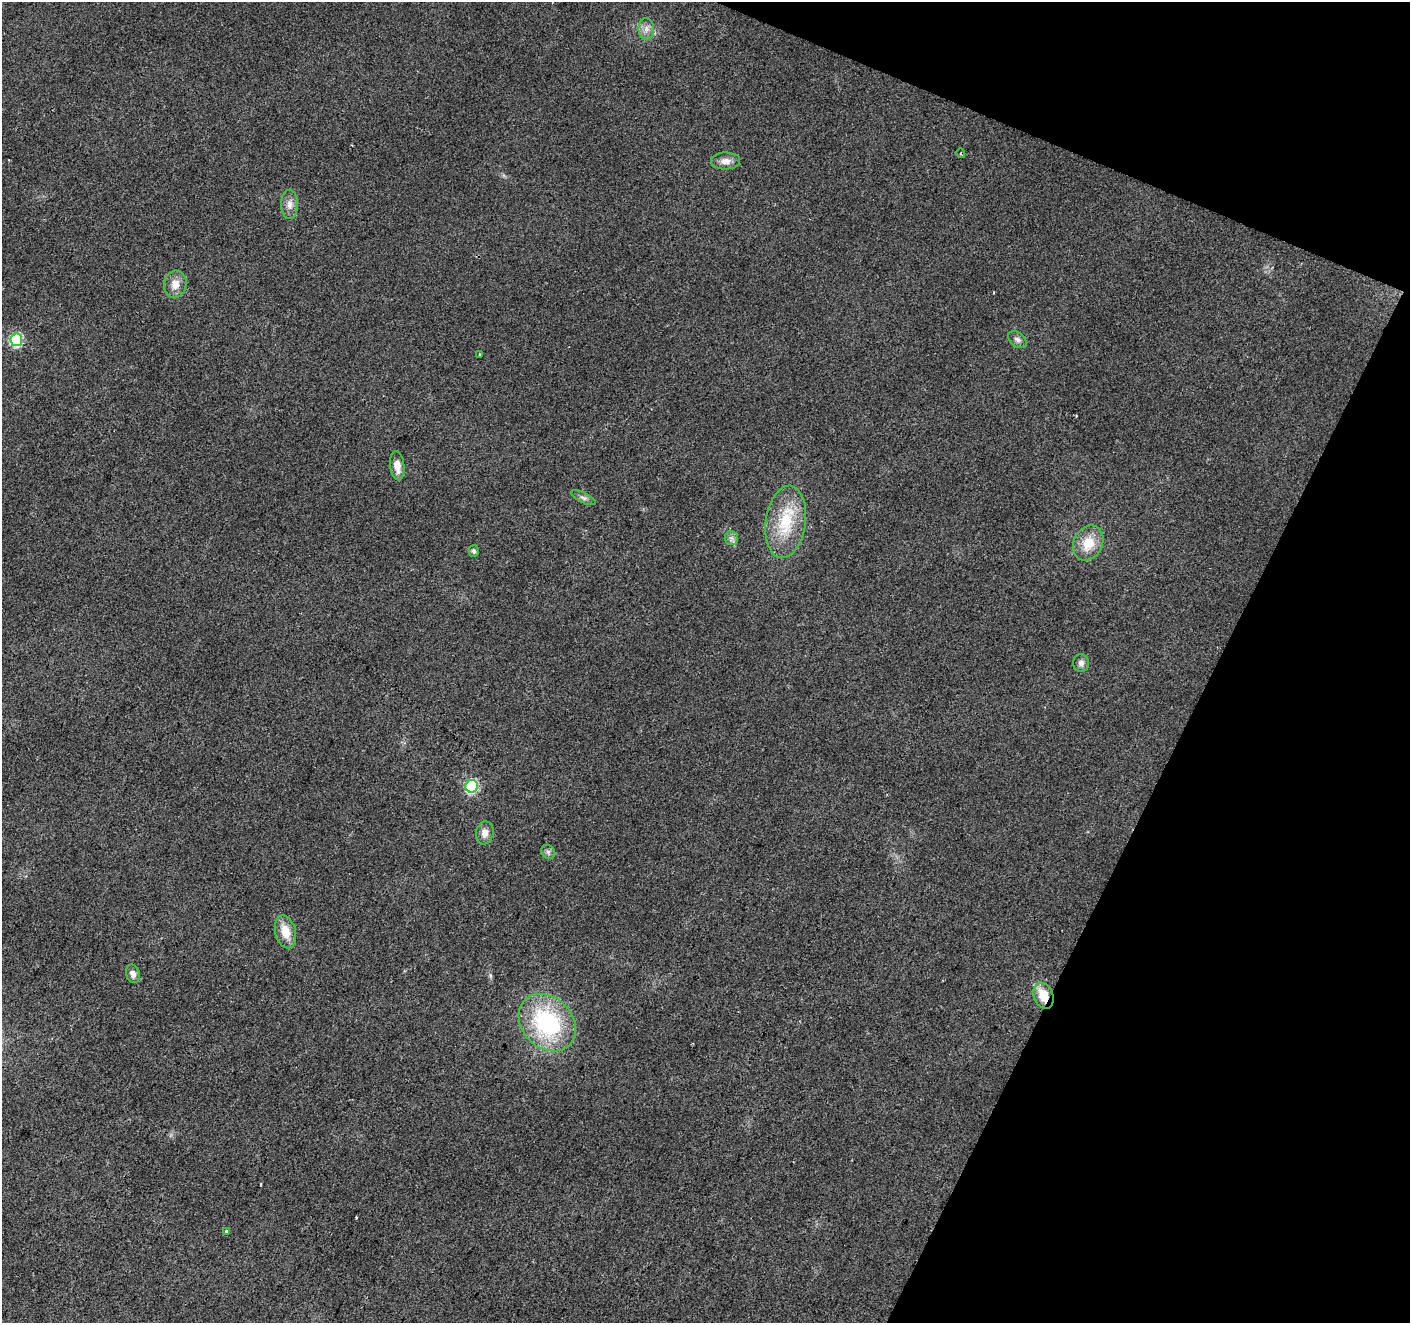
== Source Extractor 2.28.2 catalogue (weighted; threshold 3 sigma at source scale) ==
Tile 8 of 4 x 4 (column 4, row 2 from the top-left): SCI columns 4232-5639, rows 2913-4233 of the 5639 x 5759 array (HDU 1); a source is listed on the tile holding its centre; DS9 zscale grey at full resolution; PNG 1412 x 1325 px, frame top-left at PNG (2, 2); each listed source drawn as its Kron ellipse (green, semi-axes under 4 px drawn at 4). Shown black and unused: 20% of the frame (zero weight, under 2 of 3 exposures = <1% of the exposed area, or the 3 px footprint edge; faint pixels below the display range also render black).
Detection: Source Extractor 2.28.2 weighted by HDU 2 'WHT'; one run over the whole footprint, this tile lists its part. Background 0.0396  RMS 0.0086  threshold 0.0385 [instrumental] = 3 sigma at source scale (4.5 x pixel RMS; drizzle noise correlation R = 1.50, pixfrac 1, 0.0396/0.0396 arcsec/px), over >= 5 px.
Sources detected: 25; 2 cosmic-ray / hot-pixel residue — neither listed nor drawn; the other 23 listed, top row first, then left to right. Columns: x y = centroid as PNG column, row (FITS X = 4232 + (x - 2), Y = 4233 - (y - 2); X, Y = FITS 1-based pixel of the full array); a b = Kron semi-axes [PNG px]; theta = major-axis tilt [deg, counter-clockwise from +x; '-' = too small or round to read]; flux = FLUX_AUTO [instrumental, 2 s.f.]
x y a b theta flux
646 29 10 7 -90 4.8
961 153 5 3 - 1
726 161 14 8 2 6.6
290 204 15 8 -89 6.3
175 284 13 11 77 8.9
16 340 6 6 - 81
1017 340 10 7 -40 3.3
480 354 3 2 - 0.67
397 466 14 7 -83 8.4
583 498 13 5 -26 3.1
786 522 36 20 82 41
731 538 7 6 - 2.9
1088 543 18 14 63 19
474 551 6 5 - 2.4
1081 663 9 8 - 3.9
472 786 6 6 - 92
485 833 11 8 80 6.6
548 852 7 6 - 2.4
285 932 17 10 -75 14
133 974 9 7 -73 4.5
1043 996 13 9 -69 17
547 1022 32 25 -46 97
226 1231 3 3 - 8
Overlapping masked pixels (flux is a lower limit): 1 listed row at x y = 1043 996